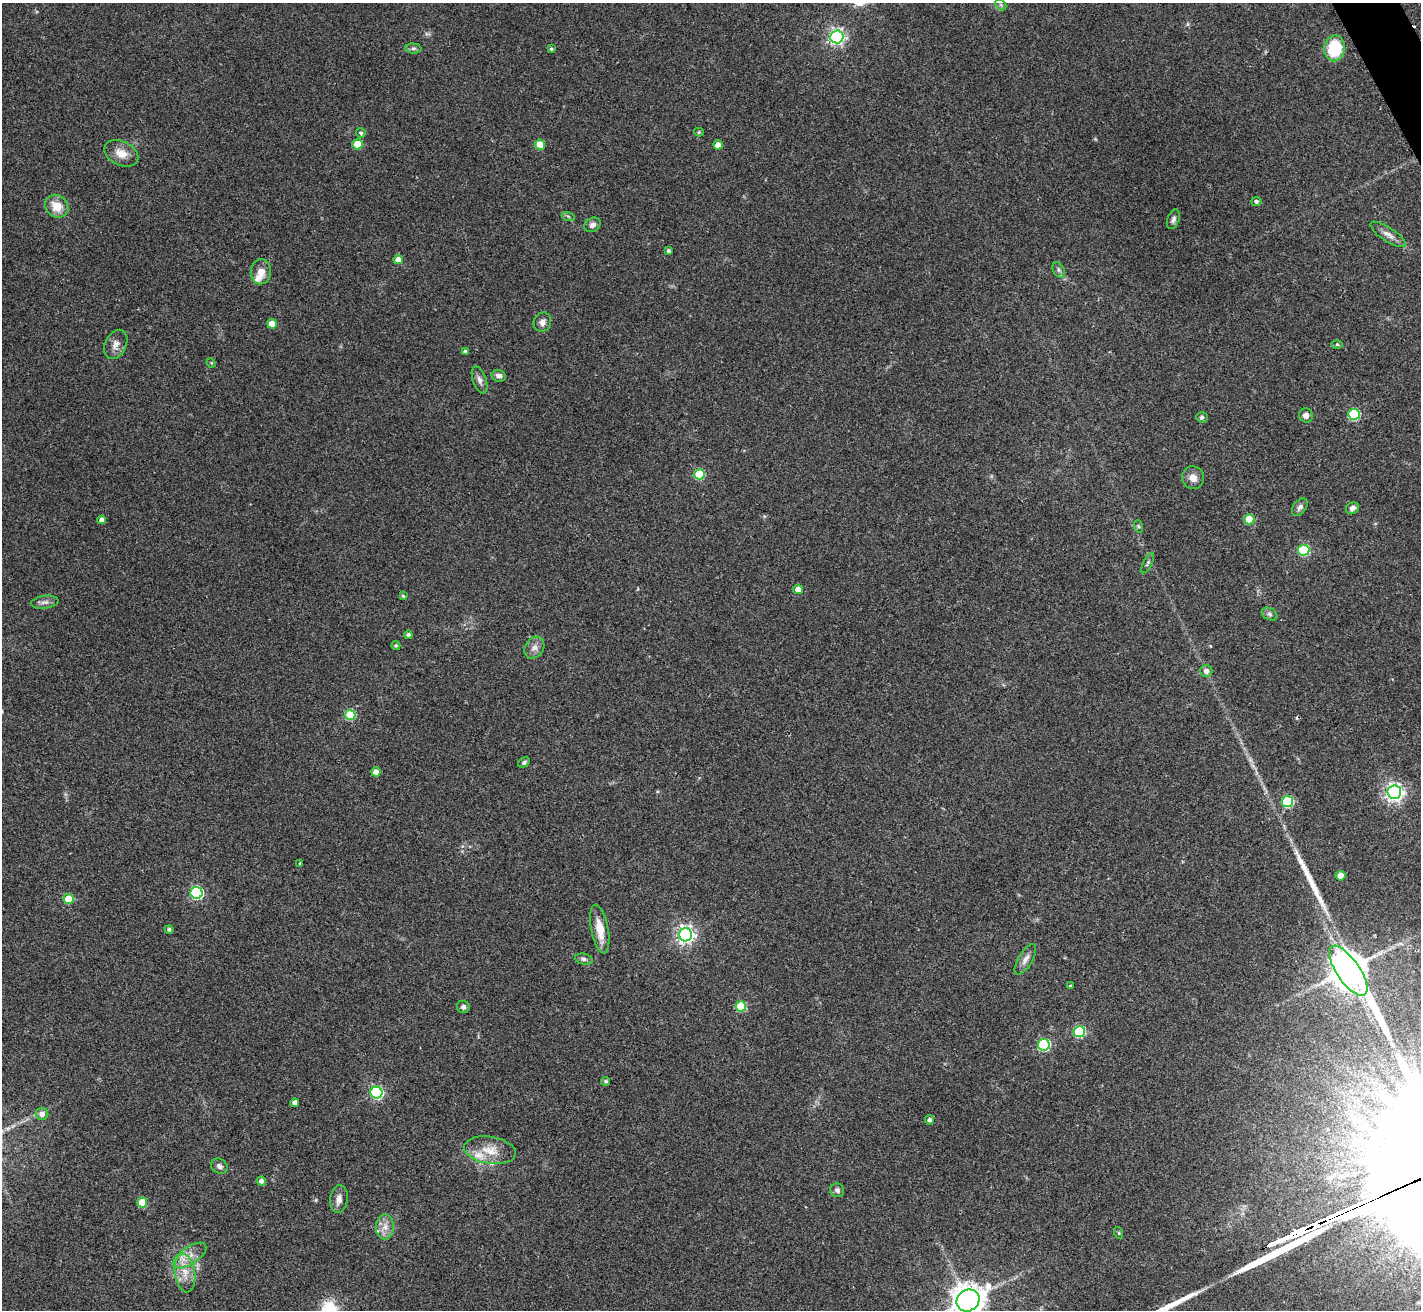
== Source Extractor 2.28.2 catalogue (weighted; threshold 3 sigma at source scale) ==
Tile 10 of 4 x 4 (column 2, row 3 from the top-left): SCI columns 1438-2856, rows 1617-2924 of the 5709 x 5715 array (HDU 1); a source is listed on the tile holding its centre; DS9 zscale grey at full resolution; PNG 1423 x 1312 px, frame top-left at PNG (2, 3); each listed source drawn as its Kron ellipse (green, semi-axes under 4 px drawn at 4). Shown black and unused: <1% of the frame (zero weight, under 2 of 3 exposures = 2% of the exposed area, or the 3 px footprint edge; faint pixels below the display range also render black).
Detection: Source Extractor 2.28.2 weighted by HDU 2 'WHT'; one run over the whole footprint, this tile lists its part. Background 0.0398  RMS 0.0066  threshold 0.0298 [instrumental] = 3 sigma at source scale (4.5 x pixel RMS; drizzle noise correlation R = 1.50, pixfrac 1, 0.05/0.05 arcsec/px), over >= 5 px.
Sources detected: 93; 1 too faint to see at this stretch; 1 cosmic-ray / hot-pixel residue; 3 long thin detections or spike segments (spike, bleed or trail) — neither listed nor drawn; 3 inside a brighter listed object's ellipse — not listed separately; the other 85 listed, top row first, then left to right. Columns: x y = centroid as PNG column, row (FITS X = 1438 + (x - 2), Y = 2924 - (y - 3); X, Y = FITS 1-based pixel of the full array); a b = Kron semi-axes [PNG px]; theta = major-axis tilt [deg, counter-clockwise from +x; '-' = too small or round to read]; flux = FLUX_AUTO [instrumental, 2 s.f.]
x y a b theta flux
1001 5 6 4 -45 1.1
837 37 6 6 - 200
413 48 8 5 -5 1.5
1335 48 13 10 82 29
551 49 4 3 - 1
699 132 5 4 - 0.92
361 133 5 4 - 1.2
357 144 5 5 - 17
540 145 5 5 - 12
718 145 4 4 - 6.2
121 153 18 12 -26 7.7
1256 201 5 4 - 1.6
57 206 12 10 -40 11
568 216 6 4 -19 1
1173 219 10 6 70 2.2
592 225 9 6 31 2.9
1388 234 21 6 -33 4.5
668 251 4 4 - 1.1
398 260 5 4 - 6.4
1059 270 8 5 -61 1.7
261 272 12 10 85 6.7
542 322 10 8 65 3
272 324 5 5 - 10
116 344 15 10 63 4.7
1337 344 6 4 0 0.73
465 351 3 3 - 1.3
211 363 5 4 - 0.71
499 376 7 5 -15 2.6
480 380 14 6 -70 3
1354 414 6 5 - 54
1306 415 7 7 - 2.9
1202 417 5 5 - 1.6
699 474 5 5 - 31
1193 478 11 11 - 4.8
1300 507 10 6 53 2.3
1352 508 7 5 37 2.5
1249 519 5 5 - 20
102 520 4 4 - 3.4
1138 526 6 4 -71 0.9
1304 550 6 5 - 55
1148 563 11 4 63 1.3
798 589 5 4 - 5.5
403 596 4 4 - 1
45 602 14 6 8 2.7
1269 614 8 5 -27 1.7
408 635 4 4 - 1.9
396 646 4 4 - 1.2
534 648 12 9 54 3.7
1206 671 6 6 - 3.1
350 715 5 5 - 39
524 762 6 4 31 1.3
376 772 4 4 - 5
1394 792 7 6 - 260
1288 801 6 5 - 50
300 864 3 3 - 0.82
1341 876 5 4 - 8
196 893 6 6 - 96
69 899 5 5 - 21
169 929 4 4 - 1.6
600 929 25 8 -79 11
686 935 7 6 - 250
584 959 9 5 -12 1.9
1025 959 17 7 59 4
1348 971 29 11 -55 1400
1070 986 3 3 - 0.81
741 1006 5 5 - 32
463 1007 6 6 - 1.9
1079 1032 6 5 - 54
1044 1045 6 6 - 65
606 1081 4 4 - 1.2
376 1092 6 6 - 100
295 1103 4 4 - 3.6
42 1114 6 6 - 3.8
930 1120 4 4 - 2
490 1150 26 13 -9 12
219 1166 8 7 - 2.2
261 1181 5 4 - 2.6
837 1190 7 6 - 1.9
339 1199 14 8 83 3.9
142 1203 5 5 - 22
385 1227 12 9 87 5.3
1119 1233 6 4 -71 0.73
190 1255 19 8 34 7.7
185 1273 19 10 -82 9.7
968 1300 12 10 33 940
Isophote crosses this tile's border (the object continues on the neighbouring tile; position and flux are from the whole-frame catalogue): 1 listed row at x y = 968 1300